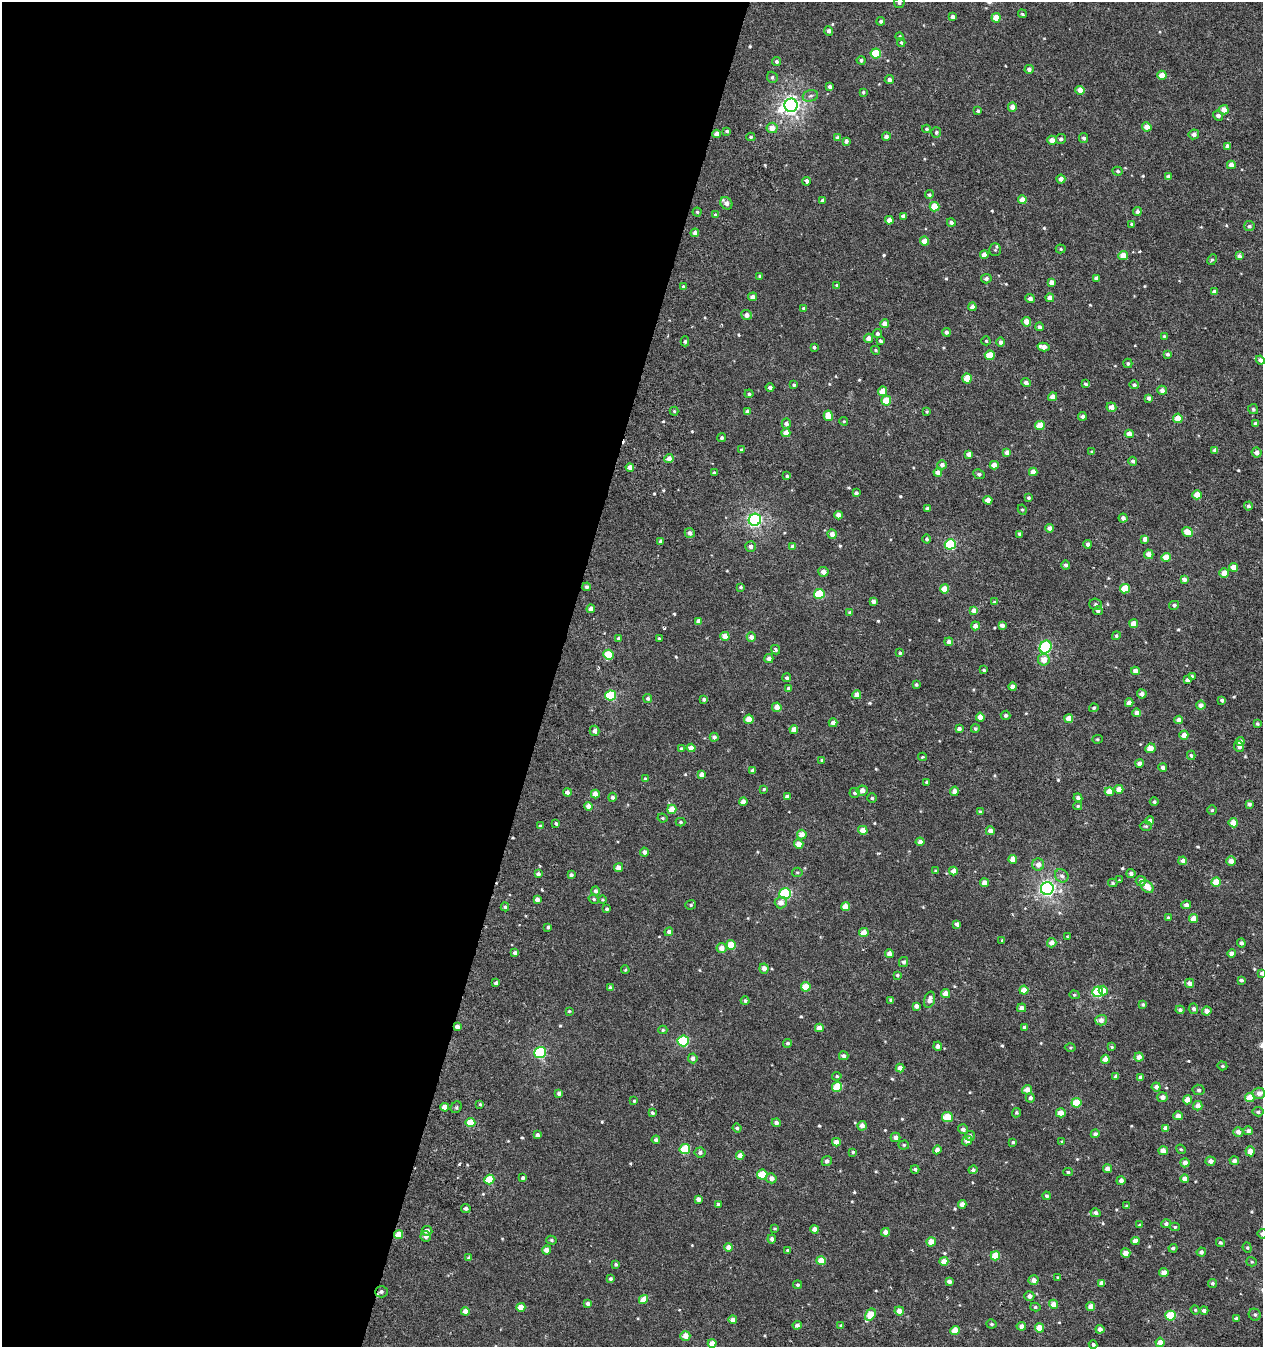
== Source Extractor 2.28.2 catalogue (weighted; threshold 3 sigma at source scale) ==
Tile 5 of 4 x 4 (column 1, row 2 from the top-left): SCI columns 292-1552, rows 2747-4091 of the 5616 x 5441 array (HDU 1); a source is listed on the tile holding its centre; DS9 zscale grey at full resolution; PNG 1265 x 1349 px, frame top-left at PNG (2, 2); each listed source drawn as its Kron ellipse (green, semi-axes under 4 px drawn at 4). Shown black and unused: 44% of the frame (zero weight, under 3 of 6 exposures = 3% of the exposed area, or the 3 px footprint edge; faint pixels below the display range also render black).
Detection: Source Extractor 2.28.2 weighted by HDU 2 'WHT'; one run over the whole footprint, this tile lists its part. Background 3.16e-04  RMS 0.0012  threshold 0.00471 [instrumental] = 3 sigma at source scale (4.09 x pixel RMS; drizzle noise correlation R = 1.36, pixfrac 0.8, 0.0396/0.0396 arcsec/px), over >= 5 px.
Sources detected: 581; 1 inside a brighter object's white glare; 2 cosmic-ray / hot-pixel residue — neither listed nor drawn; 1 inside a brighter listed object's ellipse — not listed separately; of the other 577, all 500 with FLUX_AUTO >= 0.12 (the completeness limit of this list) listed and drawn (77 fainter detections not listed), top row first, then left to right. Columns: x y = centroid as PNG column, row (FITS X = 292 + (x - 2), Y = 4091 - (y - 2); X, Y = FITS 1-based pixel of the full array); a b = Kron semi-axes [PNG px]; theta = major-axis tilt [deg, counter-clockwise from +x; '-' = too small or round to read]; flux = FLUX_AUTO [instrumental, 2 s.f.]
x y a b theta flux
899 3 5 5 - 0.22
1022 14 4 3 - 0.2
953 17 4 4 - 0.45
996 18 4 4 - 1.5
881 21 4 4 - 0.27
829 31 4 4 - 0.36
900 36 4 4 - 0.15
901 42 4 3 - 0.15
876 53 5 5 - 4.1
861 60 4 4 - 0.23
776 62 4 4 - 0.27
1029 69 4 4 - 0.36
1162 75 4 4 - 1.2
772 77 6 5 - 0.23
889 80 4 4 - 0.31
830 87 4 3 - 0.37
1080 90 4 4 - 0.8
863 92 4 4 - 0.17
810 96 8 5 16 0.27
791 105 6 6 - 35
1012 107 4 4 - 0.58
1224 110 5 4 - 0.9
978 111 4 3 - 0.2
1218 116 5 4 - 0.37
1147 127 5 4 - 0.84
772 128 5 5 - 0.93
927 129 4 4 - 0.2
727 131 4 3 - 0.19
936 132 5 5 - 0.21
717 134 4 4 - 0.63
1194 134 5 5 - 0.36
886 136 4 4 - 0.35
751 137 4 4 - 0.18
838 138 4 4 - 0.55
1084 138 5 4 - 0.27
1061 139 5 5 - 0.27
1052 140 5 4 - 0.78
846 141 4 3 - 0.32
1227 146 4 4 - 0.36
1231 165 4 4 - 0.69
1118 171 5 4 - 0.18
1169 177 4 4 - 0.51
1061 179 4 4 - 0.46
806 181 4 3 - 1
929 195 4 4 - 0.19
1022 200 4 4 - 1
823 201 4 4 - 0.3
726 203 6 5 - 0.55
935 207 5 4 - 2
1137 211 4 4 - 0.35
697 212 4 4 - 0.17
715 215 4 3 - 0.12
903 216 4 4 - 0.39
889 220 4 4 - 0.63
951 223 4 4 - 0.31
1132 224 3 3 - 0.15
1249 226 5 5 - 0.26
695 233 4 4 - 0.42
925 241 4 4 - 0.85
1061 249 5 4 - 0.13
995 250 6 5 - 0.21
984 255 4 4 - 0.77
1123 255 5 4 - 1.2
1239 256 4 4 - 0.3
1212 260 6 4 64 0.16
760 276 4 3 - 0.18
1096 278 4 4 - 0.39
986 279 5 5 - 0.25
1051 282 4 4 - 0.57
837 285 4 4 - 0.18
683 286 4 3 - 0.14
1215 292 4 4 - 0.46
752 297 4 4 - 0.48
1030 298 4 4 - 0.45
1050 298 4 4 - 0.66
972 307 4 4 - 0.5
803 308 4 4 - 0.16
747 315 5 5 - 0.59
1026 322 5 4 - 0.75
885 324 4 4 - 0.82
1039 327 4 4 - 0.27
946 332 4 4 - 0.28
877 334 4 4 - 0.28
1164 336 4 4 - 0.14
869 338 4 4 - 0.65
685 341 5 4 - 0.21
880 341 3 3 - 0.25
986 341 4 4 - 0.13
1000 342 5 4 - 0.32
814 347 4 3 - 0.23
1043 347 6 4 -14 0.85
875 350 5 4 - 0.15
1167 354 4 4 - 0.21
990 355 5 5 - 2
1260 360 5 4 - 0.38
1128 363 5 4 - 0.2
967 379 5 4 - 1.3
1026 383 5 4 - 0.42
1086 384 4 3 - 0.2
794 385 4 3 - 0.21
1134 385 5 4 - 0.25
770 387 4 4 - 0.35
1162 390 4 4 - 0.48
883 391 5 4 - 1.2
749 394 4 4 - 0.2
1052 397 4 4 - 0.68
1149 398 4 4 - 0.42
886 401 5 5 - 2
1111 407 5 4 - 0.62
1253 409 5 5 - 0.16
674 411 4 4 - 0.14
747 412 4 4 - 0.43
927 412 4 3 - 0.13
828 416 5 4 - 1.5
1082 416 4 4 - 0.36
1178 418 5 4 - 1.5
844 421 4 4 - 0.12
786 424 5 4 - 0.43
1256 424 4 3 - 0.36
1040 426 5 4 - 1.7
786 433 4 4 - 0.82
1129 434 4 4 - 0.93
722 438 4 4 - 0.23
741 450 3 3 - 0.15
1215 450 4 4 - 0.38
1007 452 4 4 - 0.53
1092 452 4 3 - 0.16
1257 453 5 4 - 0.51
969 454 4 4 - 0.51
669 458 4 4 - 0.77
1133 461 4 4 - 0.27
942 465 4 4 - 0.37
994 465 4 4 - 0.79
630 467 4 4 - 0.61
1033 472 4 4 - 0.77
714 473 4 4 - 0.19
938 473 4 4 - 0.63
979 474 6 4 -25 0.24
787 476 4 4 - 0.17
856 493 4 4 - 0.26
1197 495 4 4 - 1.5
1029 498 4 3 - 0.19
988 500 4 4 - 0.83
1248 506 4 4 - 0.24
928 508 4 3 - 0.29
1022 510 5 4 - 0.15
838 515 4 4 - 0.76
1123 518 4 4 - 0.34
755 520 6 6 - 18
1050 528 4 4 - 0.6
1187 532 6 4 -39 1.5
690 533 5 4 - 0.39
832 534 5 4 - 0.63
1019 534 4 3 - 0.24
927 539 4 4 - 0.2
1145 539 4 4 - 0.5
660 541 3 3 - 0.21
950 544 5 5 - 7.3
1088 544 4 4 - 0.33
751 546 5 5 - 0.34
793 547 4 4 - 0.57
1149 554 5 4 - 0.72
1166 557 4 4 - 1.5
1066 565 4 4 - 0.3
1233 567 4 4 - 0.89
823 572 5 5 - 0.67
1224 573 5 4 - 0.85
1184 579 4 4 - 0.43
587 587 4 4 - 0.22
740 587 4 3 - 0.16
944 589 4 4 - 1.4
1125 589 5 5 - 2.2
819 594 5 5 - 3.9
873 601 4 4 - 0.38
994 602 4 3 - 0.12
1096 604 6 5 - 0.2
1174 605 5 4 - 0.25
591 609 4 4 - 0.56
974 611 4 4 - 0.82
1098 611 4 4 - 0.27
850 613 4 4 - 0.28
699 621 4 4 - 0.53
1134 624 4 4 - 1.3
1002 625 4 4 - 0.44
975 626 4 4 - 0.6
725 636 4 4 - 0.96
1116 636 4 4 - 0.18
751 637 4 4 - 0.54
659 638 4 3 - 0.14
619 639 4 4 - 0.33
949 642 4 4 - 0.48
1046 647 7 5 63 9.9
776 650 5 4 - 0.24
900 653 4 3 - 0.17
609 655 5 5 - 2.7
769 659 4 4 - 0.49
1044 660 6 5 - 0.99
984 670 4 3 - 0.14
1136 671 4 4 - 0.69
1192 676 3 3 - 0.14
787 678 4 4 - 0.25
1188 680 4 4 - 0.42
916 684 3 3 - 0.18
1013 687 4 4 - 0.63
788 689 4 4 - 0.3
1142 694 5 4 - 0.4
611 695 5 5 - 6.6
857 695 4 4 - 0.91
648 698 4 4 - 0.23
704 699 3 3 - 0.22
1222 700 4 3 - 0.24
1129 703 4 4 - 0.72
1201 705 4 4 - 0.59
777 707 5 4 - 0.79
1094 708 5 4 - 0.18
1137 713 4 4 - 0.65
1006 715 5 5 - 0.24
980 717 4 4 - 0.93
749 719 4 4 - 1.4
1069 719 4 4 - 1.2
1179 720 4 4 - 0.62
833 723 4 4 - 0.53
1257 724 4 4 - 0.15
959 729 4 4 - 0.33
975 729 4 4 - 0.2
794 730 4 4 - 0.88
594 731 5 5 - 0.42
1184 735 4 4 - 0.79
714 737 4 4 - 0.33
1097 739 5 4 - 0.14
1240 741 4 4 - 0.67
1239 747 5 5 - 0.35
691 748 4 4 - 0.65
1150 748 5 4 - 0.92
681 749 4 4 - 0.2
1191 755 4 3 - 0.2
922 757 4 3 - 0.13
822 760 4 4 - 0.16
1139 763 4 4 - 0.37
1163 767 4 4 - 0.36
752 771 4 4 - 0.37
702 775 4 4 - 0.71
645 779 4 4 - 0.23
926 782 4 3 - 0.15
764 789 4 4 - 0.14
1119 789 4 4 - 0.84
862 790 5 5 - 0.67
954 791 4 4 - 0.54
567 792 4 4 - 0.46
1109 792 4 4 - 1.2
855 793 5 5 - 0.22
595 794 4 4 - 0.9
612 797 4 4 - 0.29
787 797 4 4 - 0.49
872 798 5 5 - 0.15
1078 798 4 4 - 0.39
743 802 4 4 - 0.57
1154 802 4 4 - 0.21
1249 804 4 4 - 0.24
589 806 4 4 - 0.75
1078 806 4 4 - 0.16
672 809 4 4 - 1.5
1212 810 4 4 - 0.15
980 812 4 4 - 0.23
662 818 5 3 - 0.14
1150 820 4 4 - 0.34
681 822 5 4 - 0.16
556 823 3 3 - 0.22
1233 823 4 4 - 1.2
540 826 4 4 - 0.16
1146 826 6 5 - 0.18
863 830 5 4 - 0.98
990 831 4 4 - 0.6
802 834 5 5 - 1
920 842 4 4 - 0.53
799 844 5 4 - 1
644 852 4 4 - 0.38
1013 859 4 4 - 0.89
1183 861 4 4 - 0.56
1231 861 5 4 - 0.67
1038 864 6 6 - 0.6
619 867 4 4 - 0.54
936 871 4 3 - 0.22
953 871 4 4 - 0.77
797 872 5 4 - 0.15
538 874 4 3 - 0.32
1131 874 4 4 - 0.38
571 875 4 3 - 0.24
1062 876 7 6 - 0.35
1119 880 3 3 - 0.13
1141 881 5 5 - 0.45
1216 882 4 4 - 1.5
984 883 4 4 - 0.73
1113 883 5 3 - 0.15
1147 887 7 5 -44 1.2
1047 889 6 6 - 28
595 891 5 4 - 0.27
785 894 6 5 - 8.8
594 899 5 4 - 0.2
537 900 4 4 - 0.59
603 900 4 4 - 0.13
781 903 6 6 - 0.67
691 905 5 5 - 0.16
1186 905 5 4 - 0.38
505 907 4 4 - 0.18
846 907 4 4 - 1.4
607 909 3 3 - 0.16
1168 918 3 3 - 0.22
1193 919 4 4 - 1.1
957 924 4 4 - 0.39
548 927 3 3 - 0.2
669 932 4 4 - 0.35
864 933 5 4 - 1.1
1068 937 3 3 - 0.12
1002 941 3 2 - 0.18
1052 943 5 4 - 0.72
1241 943 4 4 - 0.33
731 945 5 4 - 1.8
721 948 5 5 - 0.86
515 953 4 4 - 0.27
889 954 4 4 - 0.78
1232 954 4 4 - 0.68
904 962 5 4 - 0.25
764 968 5 4 - 0.63
625 970 4 3 - 0.12
1261 973 3 3 - 0.19
897 975 4 4 - 0.12
1241 980 4 4 - 0.25
496 983 4 3 - 0.31
1190 983 4 4 - 0.64
806 987 5 4 - 2.2
610 988 4 4 - 0.31
1024 990 4 4 - 1.1
1103 991 5 4 - 1
1097 992 5 5 - 6.7
946 994 4 4 - 0.94
1074 995 5 4 - 0.14
891 1000 4 3 - 0.24
929 1000 8 5 72 0.64
745 1001 4 4 - 0.22
1143 1004 3 3 - 0.18
916 1006 4 4 - 0.49
1022 1008 4 4 - 0.62
1193 1009 5 5 - 0.35
1180 1010 4 4 - 0.28
569 1011 3 3 - 0.13
1207 1011 5 4 - 0.68
1101 1020 5 5 - 0.57
457 1027 4 4 - 0.5
1025 1027 4 4 - 0.44
819 1028 4 4 - 0.9
663 1030 4 4 - 0.16
683 1041 5 5 - 7.1
787 1043 4 4 - 0.2
938 1046 4 4 - 0.37
1070 1047 5 3 - 0.13
1112 1047 4 4 - 0.13
540 1052 6 5 - 9.7
844 1056 5 4 - 0.34
1139 1057 4 4 - 0.75
693 1058 5 5 - 0.37
1105 1059 4 4 - 0.88
1222 1066 5 4 - 0.14
900 1068 4 4 - 0.77
837 1076 4 3 - 0.15
1116 1076 4 3 - 0.28
1140 1077 4 4 - 0.35
837 1087 5 5 - 3
1156 1087 4 4 - 0.46
1027 1090 5 4 - 0.79
1198 1090 6 5 - 0.2
559 1093 4 4 - 0.34
1259 1093 6 5 - 0.55
1162 1097 5 5 - 0.46
1030 1098 4 4 - 0.32
1250 1098 5 4 - 2
1187 1100 4 4 - 1.1
634 1101 3 3 - 0.13
1076 1103 5 5 - 2.8
480 1104 4 4 - 0.14
1198 1106 5 4 - 0.82
445 1107 4 4 - 1.1
456 1107 6 5 - 0.18
1258 1112 5 4 - 0.21
652 1113 4 3 - 0.21
1016 1113 5 4 - 0.18
1061 1113 5 4 - 0.8
1178 1116 4 4 - 0.74
947 1117 5 5 - 2.3
470 1122 5 4 - 1.9
776 1123 4 4 - 0.39
862 1126 5 4 - 0.58
737 1128 4 4 - 0.21
1166 1128 4 4 - 0.5
963 1129 5 4 - 0.4
1248 1131 4 4 - 0.34
1238 1132 5 5 - 0.49
1095 1134 4 4 - 0.41
537 1135 4 4 - 0.37
970 1136 5 5 - 0.36
895 1137 5 4 - 0.47
656 1140 4 4 - 0.32
967 1141 5 4 - 0.63
836 1142 4 4 - 0.81
1013 1142 3 3 - 0.17
1062 1142 3 3 - 0.23
904 1145 5 4 - 0.14
685 1149 5 5 - 4
1181 1149 5 4 - 0.13
937 1150 4 4 - 0.54
1163 1151 4 4 - 0.77
1250 1151 5 4 - 0.9
853 1152 4 4 - 0.17
700 1153 5 5 - 0.31
740 1155 4 4 - 0.78
1234 1160 4 4 - 0.33
827 1161 5 5 - 0.35
1210 1161 5 4 - 0.5
1185 1163 4 4 - 0.53
915 1169 4 3 - 0.23
1107 1169 4 4 - 0.63
973 1170 4 4 - 0.25
1068 1172 5 4 - 0.16
762 1175 5 5 - 3.3
523 1178 4 4 - 0.24
771 1178 5 5 - 0.56
489 1179 5 5 - 2.5
1185 1179 4 4 - 0.79
1121 1180 4 4 - 0.42
1047 1196 4 4 - 0.2
698 1199 4 4 - 0.41
718 1204 4 3 - 0.24
962 1204 4 4 - 0.7
1126 1206 4 3 - 0.13
466 1208 5 4 - 0.29
1095 1213 5 4 - 0.35
1166 1224 5 4 - 0.3
1140 1225 4 3 - 0.18
1175 1227 5 4 - 0.16
775 1228 4 3 - 0.12
815 1229 4 4 - 0.71
427 1231 5 4 - 0.65
885 1232 4 4 - 0.76
399 1234 4 4 - 1.4
1262 1234 5 5 - 0.29
426 1236 5 5 - 0.46
772 1239 4 4 - 0.36
551 1240 5 4 - 0.18
1135 1241 4 4 - 0.82
931 1242 4 4 - 1.2
1220 1243 4 4 - 0.19
729 1247 4 4 - 0.74
1173 1248 4 3 - 0.19
1247 1248 5 4 - 0.14
546 1250 4 4 - 0.64
788 1250 4 3 - 0.17
1201 1252 4 4 - 0.38
1126 1253 5 4 - 0.82
995 1256 5 4 - 2.2
469 1258 3 3 - 0.2
821 1261 5 4 - 1.7
944 1261 4 4 - 0.99
1252 1262 5 4 - 0.15
616 1264 4 4 - 0.19
1164 1273 4 4 - 0.8
1058 1277 4 3 - 0.12
610 1279 4 4 - 0.23
1034 1280 5 4 - 0.62
949 1281 4 4 - 0.39
1101 1283 4 4 - 0.77
1212 1283 4 4 - 0.19
798 1285 4 4 - 0.18
381 1292 6 5 - 0.36
1029 1296 5 5 - 0.42
643 1299 5 4 - 1.2
588 1303 4 4 - 0.37
1053 1304 4 4 - 1.1
521 1307 4 4 - 1.2
1035 1307 5 4 - 0.16
1091 1307 4 4 - 1.1
1195 1310 5 4 - 0.13
1204 1310 4 4 - 0.3
465 1311 4 4 - 0.78
899 1311 4 4 - 0.88
870 1315 7 4 59 2.2
1255 1315 6 5 - 0.2
1170 1316 5 5 - 3.7
1236 1318 4 3 - 0.21
733 1320 4 4 - 0.49
992 1324 5 4 - 0.19
797 1325 4 4 - 0.35
841 1326 4 4 - 0.18
1021 1326 5 4 - 0.49
1039 1328 5 4 - 1.7
1100 1329 4 4 - 0.46
955 1330 5 4 - 1.6
685 1336 5 5 - 1
1160 1342 4 4 - 0.86
712 1343 4 4 - 0.95
1093 1344 4 4 - 0.23
Overlapping masked pixels (flux is a lower limit): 3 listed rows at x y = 457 1027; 399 1234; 381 1292
Isophote crosses this tile's border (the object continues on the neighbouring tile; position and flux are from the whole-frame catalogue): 3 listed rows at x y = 899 3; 1261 973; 1262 1234